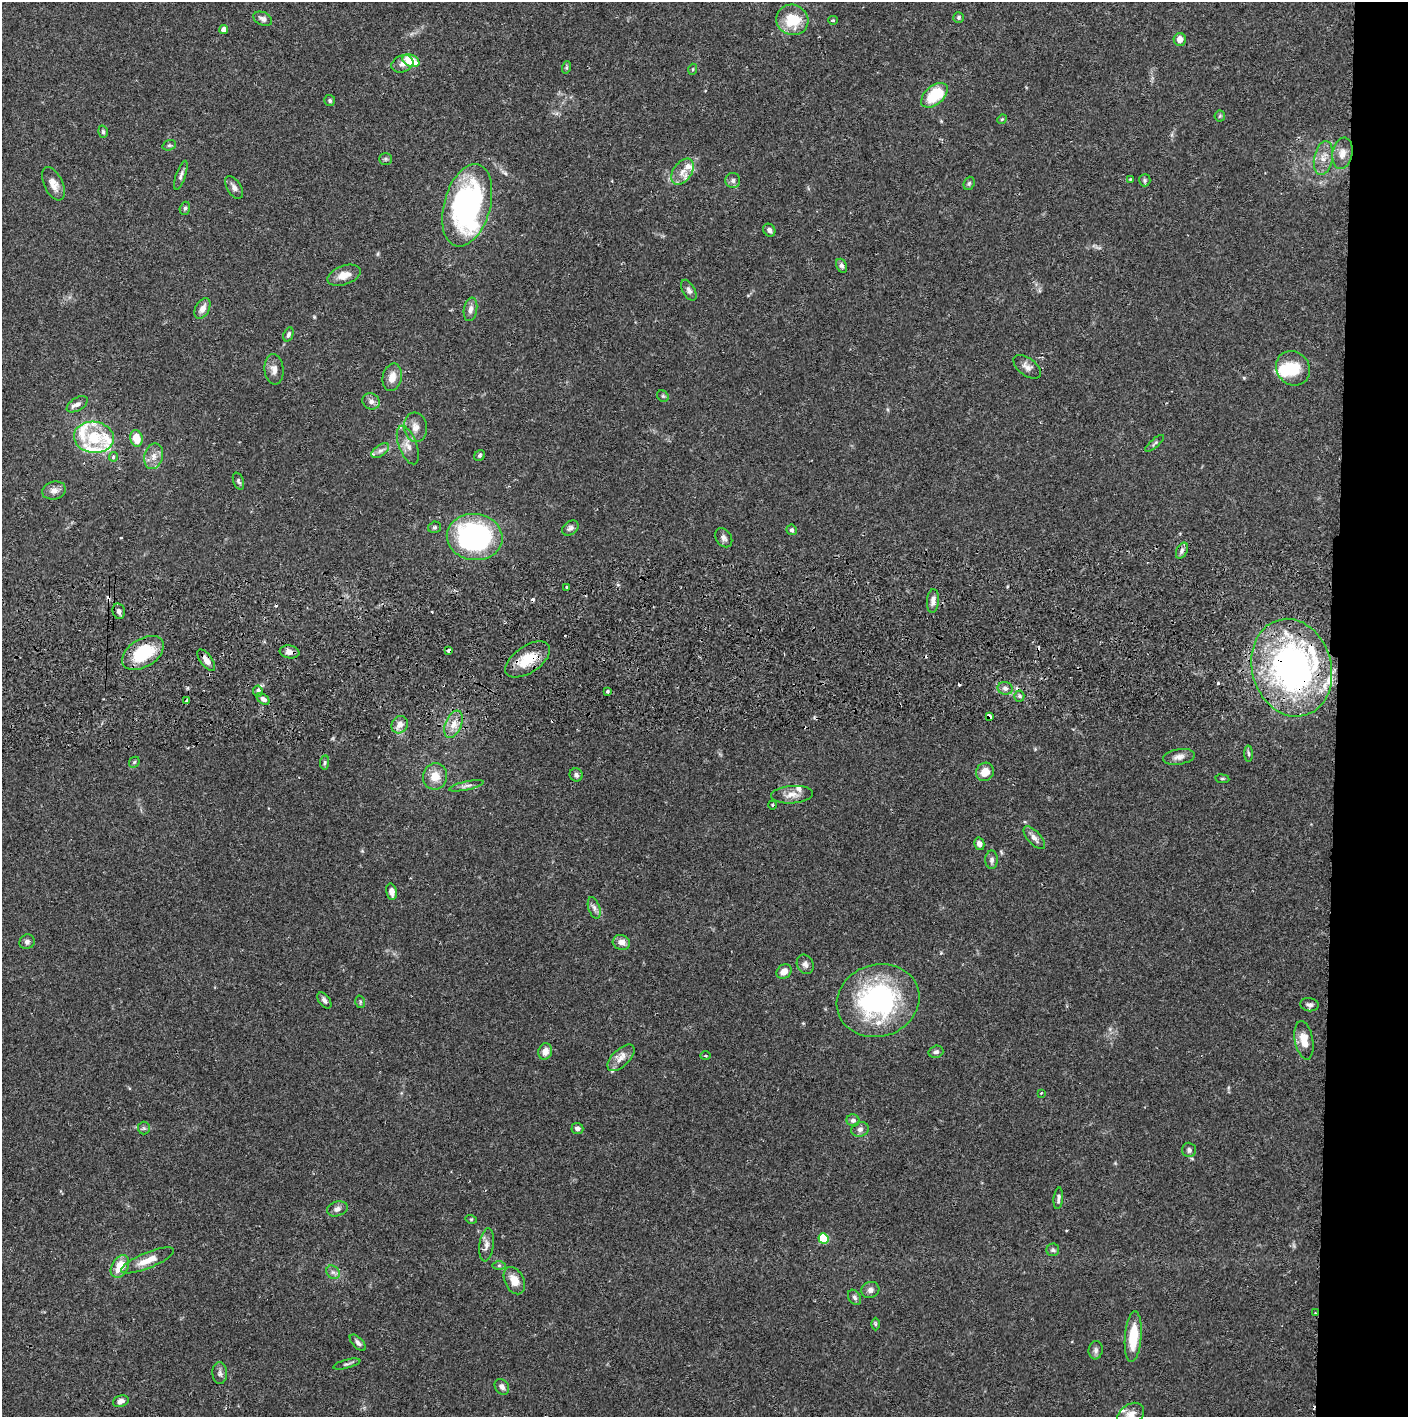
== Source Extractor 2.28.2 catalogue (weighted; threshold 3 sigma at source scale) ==
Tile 6 of 3 x 3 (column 3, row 2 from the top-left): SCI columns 2817-4222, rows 1471-2885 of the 4229 x 4358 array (HDU 1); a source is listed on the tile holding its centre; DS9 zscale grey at full resolution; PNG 1410 x 1419 px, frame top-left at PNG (2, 2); each listed source drawn as its Kron ellipse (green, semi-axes under 4 px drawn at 4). Shown black and unused: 5% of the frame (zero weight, under 2 of 3 exposures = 3% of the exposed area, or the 3 px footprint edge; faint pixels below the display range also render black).
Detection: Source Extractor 2.28.2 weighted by HDU 2 'WHT'; one run over the whole footprint, this tile lists its part. Background 0.0678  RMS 0.0049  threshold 0.0219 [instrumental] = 3 sigma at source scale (4.5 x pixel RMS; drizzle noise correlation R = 1.50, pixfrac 1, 0.05/0.05 arcsec/px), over >= 5 px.
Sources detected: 162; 2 inside a brighter object's white glare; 13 cosmic-ray / hot-pixel residue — neither listed nor drawn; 11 inside a brighter listed object's ellipse — not listed separately; the other 136 listed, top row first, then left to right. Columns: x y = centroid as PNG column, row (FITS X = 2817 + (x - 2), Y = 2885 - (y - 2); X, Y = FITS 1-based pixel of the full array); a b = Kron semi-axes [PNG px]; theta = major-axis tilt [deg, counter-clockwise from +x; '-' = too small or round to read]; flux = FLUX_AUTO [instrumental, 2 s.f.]
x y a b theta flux
958 17 5 5 - 0.83
263 19 10 6 -23 1.8
792 20 16 15 - 15
833 20 5 4 - 0.63
224 30 4 4 - 3.2
1180 39 6 6 - 3.4
411 61 9 6 -23 13
402 64 11 8 19 2.9
567 67 6 4 71 0.63
693 69 5 3 - 0.49
934 95 16 9 41 20
330 101 5 5 - 0.93
1220 116 5 5 - 0.68
1002 119 5 4 - 0.54
103 132 6 5 - 0.91
169 145 7 5 20 0.87
1342 153 16 10 79 4.6
1323 158 17 9 79 5.1
385 159 6 5 - 0.88
682 172 14 9 55 4.7
181 175 15 5 71 1.7
1130 179 4 3 - 0.39
733 180 7 7 - 1.5
1145 180 6 5 - 0.99
969 183 7 5 69 0.88
53 184 18 9 -65 4.4
234 187 13 7 -57 2.3
467 205 42 23 74 100
185 208 6 5 - 0.98
769 230 7 5 -56 1.5
842 266 7 5 -64 1.2
344 275 17 9 19 5.6
689 290 11 6 -61 1.9
202 309 11 6 61 3.3
470 309 12 6 81 2.4
288 334 7 4 68 1.2
1027 367 16 8 -37 3
1293 368 18 16 -49 13
274 369 15 9 -84 3.4
392 377 14 9 77 4.8
663 396 6 5 - 0.76
371 401 9 7 -34 2.2
77 404 11 6 30 2.2
415 427 15 11 -83 4.2
94 437 20 15 -8 15
136 438 8 6 -76 8.6
1155 443 12 3 41 0.97
408 445 20 9 -69 4.4
380 451 10 5 35 1.7
480 455 6 5 - 0.78
154 456 13 9 75 4.1
113 457 4 4 - 1.1
238 481 9 5 -69 0.99
54 490 12 9 15 3.1
434 527 6 5 - 0.95
570 528 9 6 39 1.6
792 530 5 5 - 1
475 537 28 23 -8 110
724 538 10 7 -55 1.8
1182 551 8 5 64 1.5
566 587 3 2 - 0.86
933 601 12 6 85 2.7
119 611 8 6 -78 1.7
448 650 3 3 - 2.2
289 652 10 6 -7 2.9
143 653 23 14 32 23
528 659 25 13 34 13
206 660 12 6 -54 3.4
1292 668 49 39 -74 160
1005 688 7 6 - 1.8
258 691 6 4 -83 1.7
608 692 3 3 - 0.75
1019 696 5 5 - 0.89
263 699 7 5 -37 1.9
187 700 3 3 - 2.2
989 716 4 3 - 5.4
453 724 14 8 67 4.7
400 725 9 8 - 3.5
1249 754 8 4 -88 0.86
1179 757 16 7 9 3
134 762 6 5 - 0.74
325 763 7 4 83 0.83
985 772 9 8 - 5.4
576 775 7 6 - 1.5
435 776 13 12 - 6.5
1222 779 7 3 -8 0.66
466 786 17 4 12 1.8
792 795 21 8 4 4.5
772 805 4 3 - 0.43
1034 838 14 6 -48 2.7
979 844 6 5 - 2.1
992 860 9 6 90 1.6
391 892 8 5 -78 3.3
594 908 11 5 -72 1.9
27 942 8 7 - 1.7
621 942 9 7 -15 3.3
805 964 10 8 -63 2
784 972 8 6 40 3.5
324 1000 9 5 -53 1.5
878 1001 42 36 18 82
360 1002 6 4 -72 0.76
1309 1005 9 6 -8 1.5
1304 1040 19 9 -80 7.3
545 1051 8 7 - 3.6
936 1052 7 6 - 1.3
705 1056 5 3 - 0.51
621 1058 17 8 44 3.9
1041 1093 3 3 - 0.33
853 1120 6 6 - 1.7
144 1128 6 6 - 0.93
577 1128 6 5 - 1.8
860 1129 9 7 18 1.9
1189 1150 7 7 - 1.4
1058 1198 11 4 83 1.5
337 1209 10 7 17 2.1
471 1219 6 3 -17 0.48
823 1239 5 5 - 25
486 1245 17 7 82 2.8
1053 1250 6 6 - 1
147 1260 28 8 22 6.9
499 1265 6 4 0 0.83
120 1266 12 8 62 9.6
333 1272 7 6 - 1.5
514 1281 14 9 -64 6.1
870 1290 9 8 - 2.1
854 1297 8 6 -57 1.3
1315 1313 3 3 - 0.68
875 1324 6 4 -90 0.64
1133 1337 25 8 85 14
358 1343 10 5 -45 1.5
1096 1350 9 7 82 1.5
347 1364 14 3 15 1.1
220 1373 11 7 -89 1.7
502 1387 8 6 -52 1.9
121 1401 8 5 19 2.3
1131 1414 14 10 34 4.3
Overlapping masked pixels (flux is a lower limit): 6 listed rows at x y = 448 650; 289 652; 528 659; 206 660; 1292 668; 989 716
Isophote crosses this tile's border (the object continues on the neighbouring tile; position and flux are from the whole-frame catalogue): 1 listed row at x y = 1131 1414